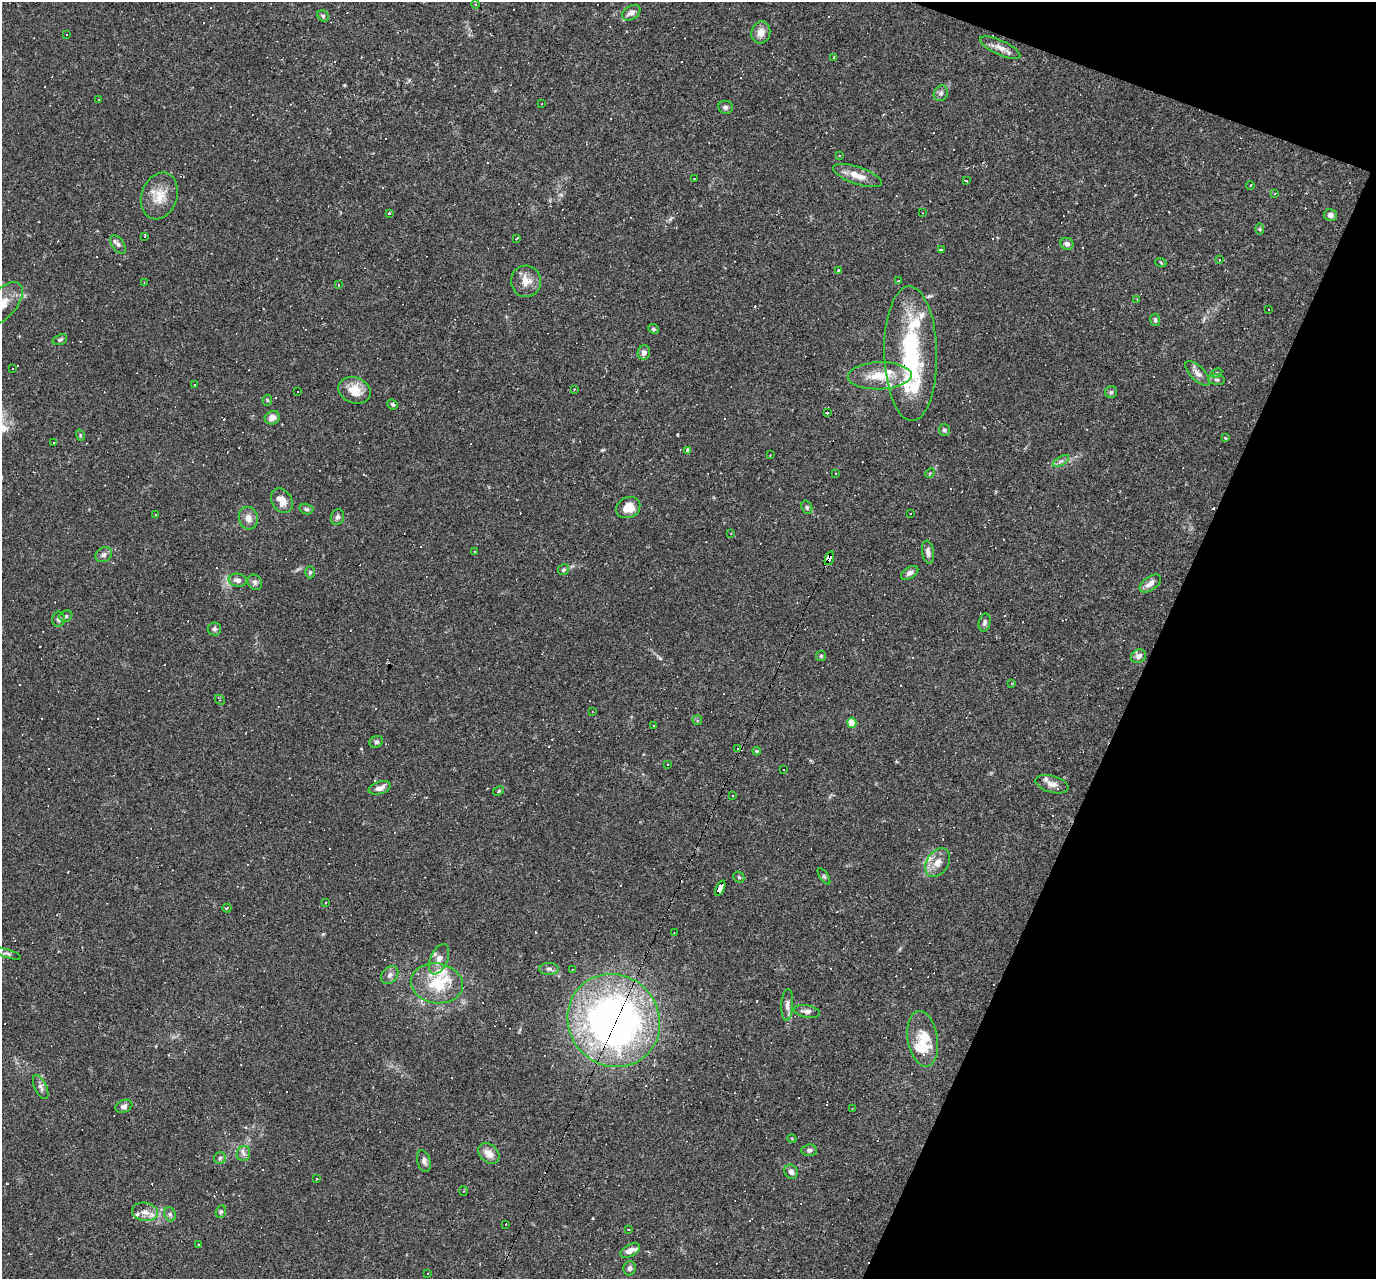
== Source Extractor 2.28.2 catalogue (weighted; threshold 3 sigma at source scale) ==
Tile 8 of 4 x 4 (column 4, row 2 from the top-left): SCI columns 4122-5495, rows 2822-4098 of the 5495 x 5510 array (HDU 1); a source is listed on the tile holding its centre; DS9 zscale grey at full resolution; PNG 1378 x 1281 px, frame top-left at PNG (2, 2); each listed source drawn as its Kron ellipse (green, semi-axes under 4 px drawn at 4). Shown black and unused: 19% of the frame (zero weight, under 2 of 3 exposures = <1% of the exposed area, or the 3 px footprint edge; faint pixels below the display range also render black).
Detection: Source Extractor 2.28.2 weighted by HDU 2 'WHT'; one run over the whole footprint, this tile lists its part. Background 0.0261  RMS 0.0036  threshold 0.016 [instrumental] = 3 sigma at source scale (4.5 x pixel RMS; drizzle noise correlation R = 1.50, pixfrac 1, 0.05/0.05 arcsec/px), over >= 5 px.
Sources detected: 247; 1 inside a brighter object's white glare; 90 cosmic-ray / hot-pixel residue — neither listed nor drawn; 13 inside a brighter listed object's ellipse — not listed separately; the other 143 listed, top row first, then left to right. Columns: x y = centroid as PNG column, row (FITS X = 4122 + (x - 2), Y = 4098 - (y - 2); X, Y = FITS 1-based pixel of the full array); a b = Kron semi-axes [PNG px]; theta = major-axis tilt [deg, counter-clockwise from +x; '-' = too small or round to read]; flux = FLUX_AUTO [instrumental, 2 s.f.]
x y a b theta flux
475 4 4 3 - 0.33
631 13 10 6 32 2
323 16 6 5 - 0.61
761 32 11 9 74 3.1
66 35 3 2 - 0.48
1000 48 22 7 -24 3
834 57 3 2 - 0.38
941 93 8 6 65 1.1
99 99 2 2 - 0.31
542 104 3 2 - 0.26
725 107 7 6 - 0.9
839 155 4 3 - 0.29
857 175 25 8 -19 4.9
694 179 3 2 - 0.31
967 181 3 2 - 0.92
1250 185 4 3 - 0.37
1275 194 3 2 - 0.46
159 196 24 18 70 6.9
389 213 3 3 - 2.5
922 213 3 2 - 0.25
1330 215 6 6 - 1.4
1260 229 6 4 -89 0.47
144 237 3 3 - 15
517 238 3 3 - 1
118 244 11 6 -53 1.2
1067 244 7 6 - 1.1
942 250 3 3 - 16
1220 260 3 3 - 0.95
1161 263 6 3 -21 0.39
838 270 3 3 - 0.58
526 281 15 15 - 4.3
898 281 3 3 - 1.1
144 283 3 2 - 0.25
338 285 3 3 - 0.59
1137 300 3 2 - 0.22
3 304 26 13 49 7
1268 310 3 2 - 0.36
1155 320 6 5 - 0.65
653 329 5 4 - 0.68
60 340 8 5 19 0.66
644 352 7 6 - 1.6
911 354 67 26 -89 39
12 369 3 2 - 0.23
1198 373 16 7 -46 2.1
1217 373 6 4 28 0.74
880 376 32 13 2 9.4
1217 380 8 5 -6 0.87
195 385 3 2 - 0.28
574 389 3 3 - 0.34
354 390 16 13 -22 6.3
298 392 3 2 - 0.33
1111 392 6 6 - 0.71
267 400 5 5 - 0.45
392 404 5 4 - 0.55
827 413 3 3 - 1.3
272 418 7 6 - 2.3
944 430 6 5 - 0.89
80 435 6 3 -72 0.42
1225 438 3 3 - 0.54
53 443 3 2 - 0.38
688 450 4 4 - 1.4
770 455 2 2 - 0.32
1061 461 9 3 31 0.93
836 473 3 2 - 0.19
930 473 5 3 - 0.39
282 501 13 10 -59 3.9
807 507 7 5 -70 0.66
628 508 12 10 25 5
306 509 7 5 -15 0.69
911 513 2 2 - 0.31
156 514 3 3 - 0.66
337 517 8 6 69 1.2
248 518 11 9 -75 2.5
731 534 3 3 - 0.24
475 552 3 2 - 0.43
928 552 11 6 -81 1.6
104 555 9 7 30 1.3
829 558 7 4 72 25
563 570 6 5 - 0.63
310 572 6 5 - 0.56
910 573 9 5 32 1.2
238 580 9 6 -9 1.8
255 582 8 6 -55 1
1150 584 12 6 35 2.2
66 616 7 5 28 0.75
58 619 7 6 - 1
985 623 9 6 77 1
214 629 7 6 - 0.9
821 656 5 5 - 0.45
1139 656 8 6 32 1.7
1011 683 4 3 - 0.28
220 700 6 3 -45 0.4
592 711 3 2 - 0.22
697 720 5 5 - 0.63
852 723 5 4 - 9.8
654 725 3 3 - 0.72
376 742 7 5 28 0.77
737 748 3 3 - 0.34
757 751 4 4 - 0.37
668 764 2 2 - 0.3
784 770 2 2 - 0.22
1052 784 17 8 -16 2.8
380 788 11 6 18 2.3
498 791 6 4 30 0.47
733 796 3 2 - 0.28
937 863 15 11 57 3.6
824 876 9 3 -56 0.6
739 877 6 5 - 0.46
720 888 8 4 65 18
326 902 3 3 - 0.7
227 908 4 3 - 0.5
674 933 2 2 - 0.2
7 953 15 4 -17 1
439 959 16 8 67 2.8
549 969 10 6 0 1.1
572 970 3 2 - 0.23
390 975 10 7 49 1.7
437 983 26 20 -9 14
787 1005 16 6 86 1.8
807 1011 13 6 -11 1.6
614 1020 48 45 -48 190
923 1039 28 15 -81 7.4
41 1087 13 6 -65 1.4
124 1106 9 6 21 1.1
852 1109 4 2 - 0.21
792 1139 4 3 - 0.24
809 1150 8 5 3 0.94
489 1153 12 9 -43 3.3
243 1154 8 6 73 1.1
220 1158 6 6 - 0.74
424 1161 11 6 -74 1.4
791 1172 7 6 - 1.6
317 1178 3 2 - 0.3
464 1191 5 3 - 0.31
145 1212 13 9 -10 2.8
221 1212 6 5 - 0.59
170 1214 7 5 -69 0.79
506 1224 2 2 - 0.21
628 1230 3 2 - 0.45
199 1245 4 3 - 0.28
630 1250 10 6 28 2.3
630 1268 7 6 - 1
427 1274 3 2 - 0.51
Overlapping masked pixels (flux is a lower limit): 4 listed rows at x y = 911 354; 829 558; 720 888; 614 1020
Isophote crosses this tile's border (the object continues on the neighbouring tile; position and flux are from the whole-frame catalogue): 1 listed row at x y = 3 304